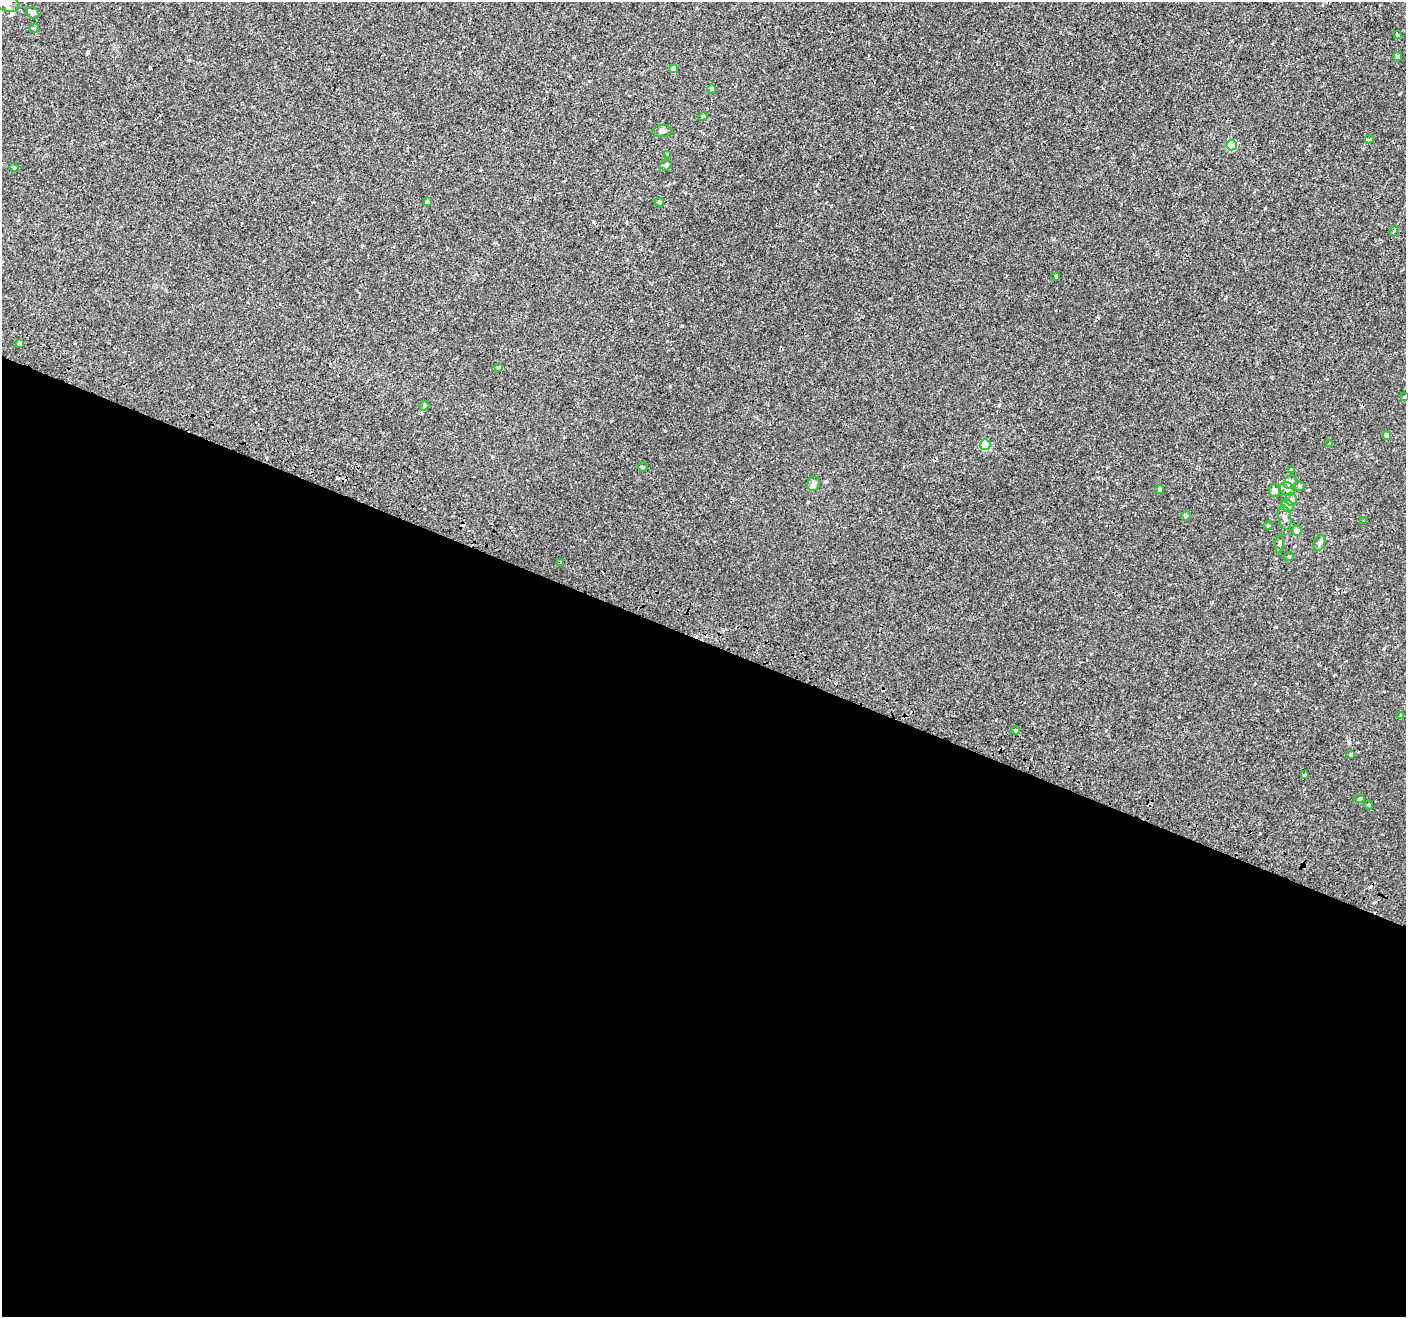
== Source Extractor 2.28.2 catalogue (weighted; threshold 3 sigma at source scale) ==
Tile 14 of 4 x 4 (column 2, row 4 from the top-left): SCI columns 1450-2853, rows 328-1642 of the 5715 x 5843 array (HDU 1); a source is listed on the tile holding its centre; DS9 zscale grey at full resolution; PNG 1408 x 1319 px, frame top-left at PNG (2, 2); each listed source drawn as its Kron ellipse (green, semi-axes under 4 px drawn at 4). Shown black and unused: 51% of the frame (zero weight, under 2 of 3 exposures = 3% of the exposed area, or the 3 px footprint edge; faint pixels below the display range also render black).
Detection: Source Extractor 2.28.2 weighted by HDU 2 'WHT'; one run over the whole footprint, this tile lists its part. Background 1.28e-04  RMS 0.0031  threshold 0.0139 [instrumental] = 3 sigma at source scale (4.5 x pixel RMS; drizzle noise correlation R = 1.50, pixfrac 1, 0.0396/0.0396 arcsec/px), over >= 5 px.
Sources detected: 55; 5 cosmic-ray / hot-pixel residue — neither listed nor drawn; the other 50 listed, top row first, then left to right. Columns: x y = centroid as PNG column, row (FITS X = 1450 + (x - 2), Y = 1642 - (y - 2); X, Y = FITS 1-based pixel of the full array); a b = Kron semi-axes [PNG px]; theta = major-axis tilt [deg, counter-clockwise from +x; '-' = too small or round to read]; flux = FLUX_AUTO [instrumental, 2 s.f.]
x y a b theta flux
6 2 14 8 -27 4.1
33 13 7 5 -36 1.3
34 28 5 4 - 0.4
1398 35 4 3 - 0.31
1398 57 4 4 - 0.72
674 69 4 4 - 2.5
712 89 5 4 - 0.36
703 116 5 4 - 0.32
662 131 10 6 4 0.86
1369 139 4 3 - 0.43
1232 145 5 5 - 13
667 155 4 3 - 0.27
666 165 6 5 - 0.71
14 168 4 4 - 0.29
427 202 3 3 - 0.96
659 202 5 3 - 0.43
1394 231 6 3 60 0.44
1056 277 3 3 - 0.59
20 343 4 3 - 8
498 368 4 3 - 0.53
1404 397 4 3 - 0.25
424 406 5 4 - 0.49
1387 436 4 4 - 1.6
1329 444 4 3 - 0.42
985 445 5 5 - 14
643 467 5 4 - 0.29
1291 470 4 4 - 0.25
1290 482 7 6 - 0.8
814 484 7 6 - 1
1299 486 5 4 - 0.48
1160 489 4 4 - 0.84
1287 489 8 6 -35 1.3
1274 491 6 5 - 1.1
1291 499 6 6 - 0.79
1287 506 7 5 -54 3.4
1186 516 5 4 - 0.95
1285 518 12 6 -80 1.1
1364 521 3 2 - 0.24
1268 526 5 3 - 0.27
1297 530 5 5 - 1.2
1319 543 8 5 66 1.1
1279 544 10 4 85 0.53
1289 556 5 3 - 0.25
560 563 4 3 - 1.7
1401 716 4 3 - 0.44
1016 730 4 3 - 0.43
1351 755 4 4 - 0.56
1304 775 4 4 - 0.31
1359 799 5 4 - 0.35
1369 805 5 4 - 0.31
Overlapping masked pixels (flux is a lower limit): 1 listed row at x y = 560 563
Isophote crosses this tile's border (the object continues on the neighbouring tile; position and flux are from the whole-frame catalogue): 1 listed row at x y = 6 2
Unlisted compact peaks at least as high as the median listed source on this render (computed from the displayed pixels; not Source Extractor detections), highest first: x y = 1276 627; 1265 208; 682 326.